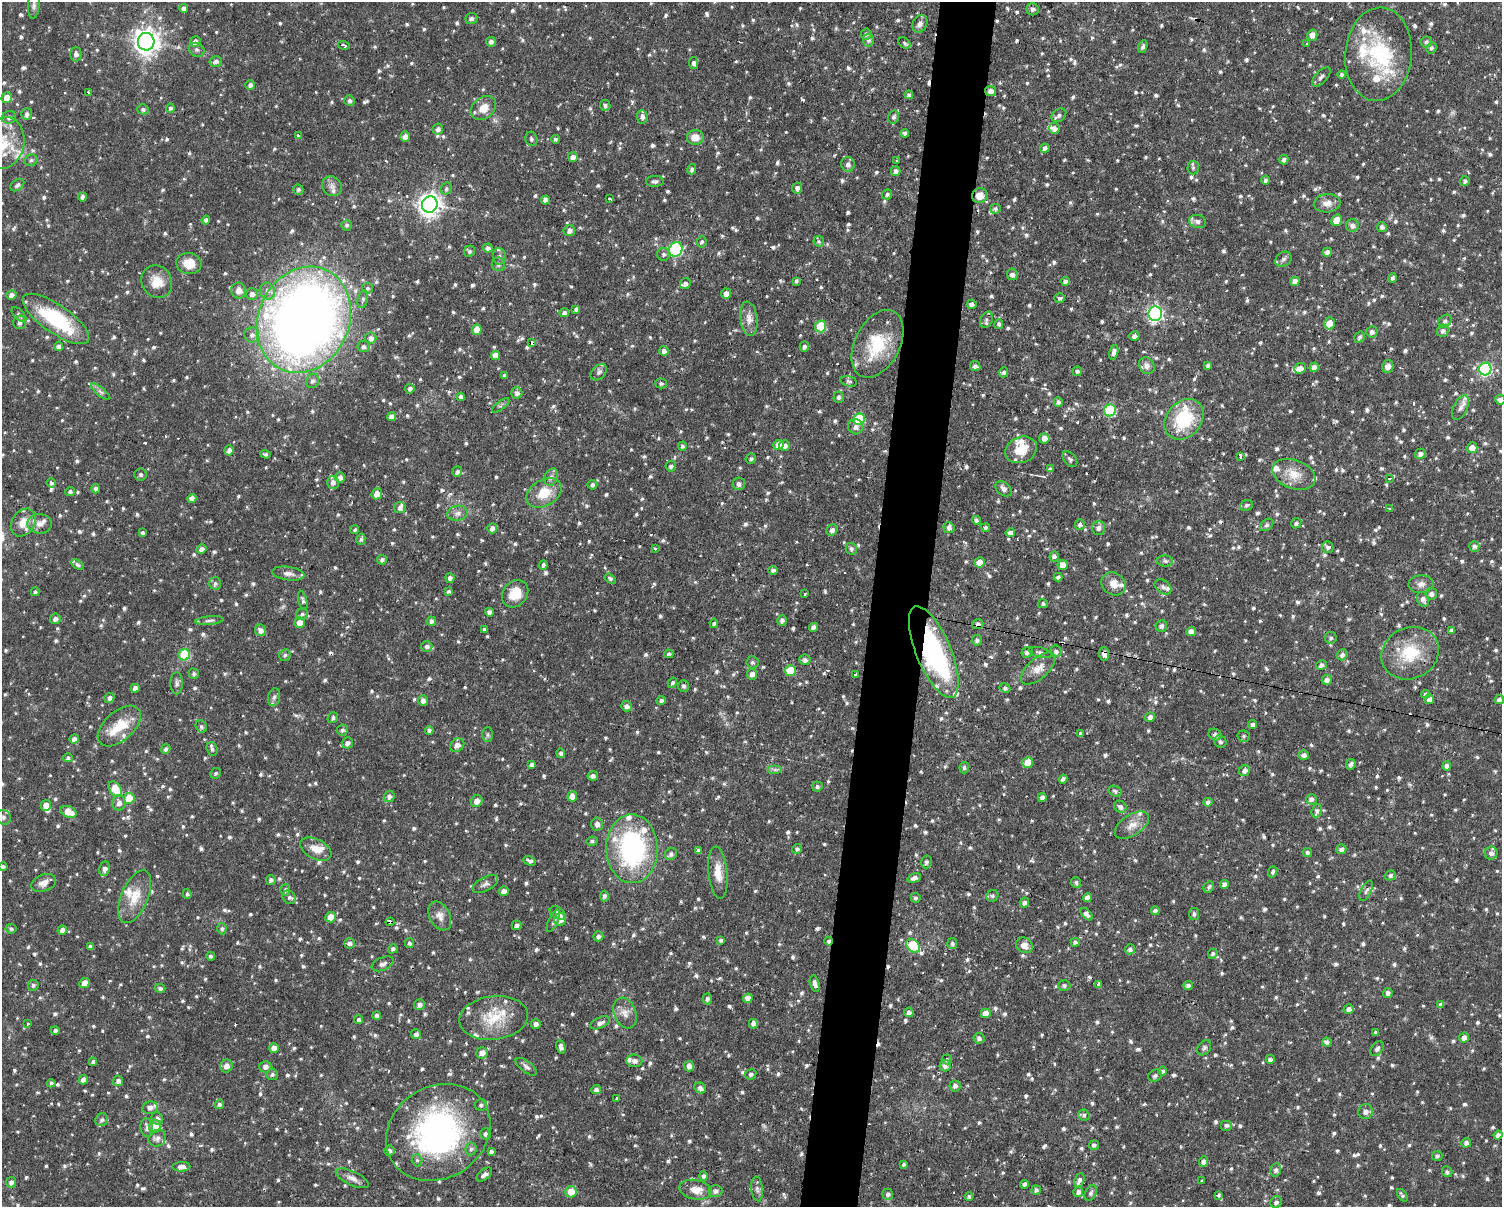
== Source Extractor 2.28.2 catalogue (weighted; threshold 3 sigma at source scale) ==
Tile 5 of 3 x 4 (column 2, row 2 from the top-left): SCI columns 1640-3139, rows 2594-3798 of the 4978 x 5004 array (HDU 1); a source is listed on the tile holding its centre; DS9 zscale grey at full resolution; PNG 1504 x 1209 px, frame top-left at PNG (2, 2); each listed source drawn as its Kron ellipse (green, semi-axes under 4 px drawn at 4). Shown black and unused: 4% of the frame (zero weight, under 2 of 3 exposures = <1% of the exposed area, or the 3 px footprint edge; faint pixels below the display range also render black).
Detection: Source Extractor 2.28.2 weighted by HDU 2 'WHT'; one run over the whole footprint, this tile lists its part. Background 0.0511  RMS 0.0061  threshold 0.0273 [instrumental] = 3 sigma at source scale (4.5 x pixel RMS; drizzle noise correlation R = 1.50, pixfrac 1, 0.05/0.05 arcsec/px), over >= 5 px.
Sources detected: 1537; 1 inside a brighter object's white glare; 17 cosmic-ray / hot-pixel residue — neither listed nor drawn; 63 inside a brighter listed object's ellipse — not listed separately; of the other 1456, all 500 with FLUX_AUTO >= 1.3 (the completeness limit of this list) listed and drawn (956 fainter detections not listed), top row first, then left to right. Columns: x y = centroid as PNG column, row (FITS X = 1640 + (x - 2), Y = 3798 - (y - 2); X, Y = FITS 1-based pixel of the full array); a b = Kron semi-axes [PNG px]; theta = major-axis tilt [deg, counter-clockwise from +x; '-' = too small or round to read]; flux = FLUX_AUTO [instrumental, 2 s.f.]
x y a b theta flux
34 5 14 5 86 2.3
183 8 4 4 - 2.3
1033 9 6 6 - 1.8
471 18 6 5 - 1.5
920 24 9 7 64 2.8
866 34 5 5 - 1.7
1312 35 5 5 - 4.3
868 40 6 5 - 2.1
146 42 9 8 - 540
195 42 5 5 - 2.8
491 42 5 5 - 2.2
1426 42 6 5 - 1.6
904 43 7 5 -42 1.5
1307 44 3 3 - 1.4
344 45 6 3 -16 4.5
1143 47 6 4 69 1.4
1431 48 6 5 - 1.4
197 50 8 6 -31 1.6
76 54 7 5 89 2.3
1378 54 47 33 85 50
216 61 6 5 - 2.2
694 63 6 4 -78 2
1341 74 4 4 - 1.8
1321 77 12 6 47 2.2
250 85 5 4 - 2.3
991 91 5 5 - 3.2
89 92 3 3 - 1.8
909 95 4 4 - 1.7
7 98 5 5 - 7.3
349 101 5 5 - 1.7
605 105 5 5 - 1.7
170 108 4 4 - 1.9
483 108 14 10 37 7.6
143 109 5 5 - 1.6
27 114 6 5 - 1.8
1059 115 8 6 39 2.2
9 117 7 6 - 2
642 117 7 5 -85 2
894 117 6 5 - 1.7
1054 128 5 5 - 2.9
438 129 5 5 - 2.4
905 133 4 4 - 1.7
298 136 4 3 - 1.4
405 136 5 5 - 3
695 137 8 7 - 7
531 139 7 6 - 1.5
555 139 4 4 - 1.4
3 143 26 21 74 18
1045 148 5 4 - 2.4
573 157 5 5 - 3.2
1284 159 5 4 - 1.9
31 160 7 5 26 1.5
897 160 3 3 - 2.1
848 164 7 6 - 2.8
1193 168 7 5 87 1.6
692 169 5 4 - 1.8
896 171 5 4 - 2.6
1265 180 4 4 - 1.7
655 181 9 5 2 1.5
1465 181 5 4 - 1.5
17 185 8 5 36 2.1
332 186 10 9 - 3.2
797 188 5 5 - 2.4
446 189 6 5 - 1.4
298 190 5 5 - 1.5
887 194 5 5 - 1.4
980 196 8 7 - 7.1
82 197 4 4 - 2.6
609 199 4 3 - 21
545 200 4 4 - 3.9
1327 203 13 9 4 5
430 205 8 7 - 430
995 209 5 4 - 1.3
206 220 4 4 - 2
1337 220 6 5 - 6.9
1198 221 8 6 -13 2.3
347 225 5 5 - 1.3
1352 225 6 6 - 2.9
1382 227 5 5 - 1.9
569 231 6 5 - 2.5
819 241 5 5 - 1.4
701 242 6 5 - 1.5
488 248 4 4 - 2.1
676 250 7 6 - 73
469 251 6 5 - 1.4
1327 252 4 4 - 2.8
663 254 6 6 - 1.7
499 256 8 6 -83 1.7
1283 259 9 7 36 2
189 263 13 10 -9 9.6
498 264 7 6 - 1.8
1012 274 6 5 - 2.6
1392 278 4 4 - 1.4
796 281 4 3 - 1.3
1066 281 4 4 - 2.2
1295 281 5 4 - 4.2
157 282 17 15 -58 9.3
685 284 6 5 - 1.9
367 288 5 5 - 1.3
239 291 8 7 - 4.1
267 291 8 7 - 2.9
252 294 6 5 - 2.6
726 294 5 5 - 3.6
11 295 5 4 - 3.3
1060 298 5 5 - 1.4
363 299 9 5 78 1.5
972 304 5 5 - 2.2
576 309 4 3 - 1.5
564 313 5 4 - 1.6
1155 314 7 6 - 150
19 315 9 5 -47 1.5
56 319 39 14 -35 49
749 319 17 8 -82 5.6
304 320 55 45 66 690
986 320 8 6 65 1.9
1445 321 7 5 43 2.1
19 322 7 6 - 2.6
1329 323 6 5 - 8.4
999 324 5 4 - 1.6
821 326 6 5 - 32
477 330 5 5 - 7.1
1443 331 6 5 - 2.1
1372 332 5 5 - 2.2
252 335 7 7 - 2.4
1134 336 5 5 - 2.3
1359 337 6 5 - 1.5
371 338 6 5 - 2.8
532 343 4 3 - 4
877 344 36 22 63 29
59 346 4 4 - 2.3
804 346 5 4 - 1.6
363 347 6 5 - 2
664 351 5 4 - 2.4
1114 352 7 4 76 3
495 355 5 4 - 5.8
1208 365 4 3 - 1.5
975 366 5 5 - 1.9
1147 366 9 7 -57 2.8
1314 367 5 4 - 3.3
1388 367 6 5 - 3.3
1300 368 6 5 - 4.1
1485 369 6 6 - 91
1077 371 4 4 - 1.7
599 372 9 6 46 2.3
1004 372 5 4 - 1.5
504 375 4 3 - 1.3
312 381 7 6 - 2.2
849 381 8 5 -16 1.3
661 383 5 5 - 1.3
410 389 5 4 - 1.7
101 392 12 4 -40 2
517 393 5 5 - 2.5
461 397 4 4 - 1.8
838 397 5 5 - 1.6
1500 400 5 4 - 3.1
1058 402 5 4 - 1.8
501 405 10 4 36 1.3
1460 408 13 7 64 3.2
1110 410 6 6 - 52
391 417 4 4 - 2.8
859 419 6 5 - 33
1184 419 22 17 49 34
855 427 8 7 - 2.8
1044 438 5 5 - 5.5
778 445 5 5 - 7.9
682 446 4 4 - 1.4
785 446 5 5 - 2.7
1472 448 5 5 - 5.6
229 450 5 5 - 2.8
1021 450 16 13 21 11
265 454 5 3 - 1.3
1420 454 5 5 - 2.3
1240 456 3 3 - 9
751 459 5 5 - 1.4
1070 459 9 6 -50 1.5
671 466 5 5 - 1.6
1050 469 4 4 - 1.5
457 472 5 5 - 1.7
1294 474 22 14 -20 11
141 475 6 6 - 1.3
551 477 9 6 70 2.5
340 478 5 4 - 2.7
1390 478 3 3 - 2.2
333 482 6 5 - 3.2
51 483 5 4 - 1.6
739 484 6 6 - 2.4
592 485 5 5 - 1.4
96 489 4 4 - 2.4
1004 489 9 6 -42 2.5
70 492 5 4 - 1.6
544 493 19 13 31 15
377 494 5 5 - 5.1
192 498 5 4 - 3.6
1247 505 6 5 - 1.4
400 508 6 5 - 2.3
1390 509 4 3 - 2.3
458 513 10 7 10 3
976 520 4 4 - 1.6
23 522 15 11 57 8
1296 523 5 5 - 1.4
40 524 12 9 -4 4.3
1080 525 5 5 - 2
1267 525 7 5 40 1.4
492 528 5 5 - 3.1
949 528 5 5 - 2.6
985 528 4 4 - 1.8
1098 528 7 6 - 2.5
355 530 5 4 - 1.4
832 530 6 5 - 2.5
142 533 4 4 - 1.5
1010 533 5 4 - 2.6
361 539 5 3 - 1.3
1474 546 5 5 - 1.8
1328 547 6 5 - 1.7
655 548 3 3 - 1.3
201 549 5 4 - 2.7
851 549 6 5 - 1.7
1054 557 5 4 - 2.9
382 560 5 5 - 1.6
1165 561 8 5 -2 1.6
979 562 5 5 - 5.8
78 565 7 4 -30 1.4
543 565 5 4 - 1.7
1063 565 5 5 - 5.3
773 570 4 4 - 2
288 574 16 6 -8 3.5
1058 577 4 4 - 1.7
450 578 5 4 - 2.4
610 579 6 4 -32 1.4
215 583 6 6 - 1.6
1114 584 13 10 -36 5.8
1421 584 12 9 2 3.7
1163 587 9 6 -37 2
449 591 4 4 - 1.6
35 592 4 4 - 1.4
805 593 3 3 - 1.7
515 594 15 12 52 11
1431 594 6 6 - 2.4
1423 599 8 6 -67 2.8
303 600 10 4 -76 1.5
1043 604 5 4 - 1.4
489 612 4 4 - 2.7
302 614 6 5 - 1.4
55 619 5 5 - 2.6
210 620 14 4 5 1.8
782 620 5 4 - 2.1
431 621 4 4 - 2
300 623 5 5 - 5.7
714 623 4 4 - 1.4
978 624 5 5 - 2.3
1161 626 6 5 - 2.1
813 627 5 4 - 2.8
484 629 4 4 - 1.3
260 630 6 5 - 2.7
1451 630 4 4 - 1.5
1191 631 5 4 - 4.6
1331 638 6 5 - 1.4
977 640 5 5 - 1.8
427 646 5 5 - 1.9
1056 651 6 5 - 1.9
934 652 49 17 -67 120
1027 652 5 5 - 1.9
1040 652 11 5 -15 1.8
1410 653 29 25 26 27
669 654 4 4 - 1.7
1104 654 7 5 -85 3.1
184 655 6 5 - 24
285 655 6 5 - 1.3
1342 655 5 5 - 2.3
805 660 5 5 - 2.2
752 662 6 6 - 1.6
1321 665 5 5 - 2
1038 669 21 10 42 6.6
790 671 5 5 - 18
194 674 5 5 - 1.3
752 674 5 5 - 3
856 675 3 3 - 5.9
1327 680 5 5 - 3.1
177 683 11 6 -90 2
672 683 5 4 - 1.4
683 686 6 5 - 1.7
135 688 4 4 - 2.9
1005 688 5 4 - 1.3
1426 694 4 4 - 1.7
274 697 9 6 78 1.8
109 698 5 5 - 2.2
1429 699 5 4 - 3.8
423 700 5 5 - 2.5
1499 700 5 4 - 2
661 701 4 4 - 1.6
626 706 6 5 - 2.2
1150 717 5 5 - 2.1
333 718 6 5 - 1.6
1252 724 4 4 - 1.9
119 726 26 14 42 15
201 726 6 5 - 1.5
342 730 5 5 - 1.5
429 730 4 4 - 1.6
1080 733 3 3 - 1.9
488 735 7 5 90 1.3
1215 735 7 5 -26 1.8
1244 736 6 5 - 1.4
74 739 5 4 - 2.7
1220 742 6 6 - 1.5
347 743 5 5 - 2.6
457 745 7 6 - 3.7
166 749 5 4 - 1.6
212 749 7 5 -72 1.9
561 753 4 4 - 1.8
1304 755 5 5 - 2.5
68 758 5 4 - 1.4
1028 762 5 5 - 8.7
1351 764 5 4 - 2
532 765 4 4 - 2.1
1447 766 4 4 - 2.5
964 768 6 4 76 1.5
775 770 7 4 0 1.5
1244 771 6 5 - 2.4
215 773 5 5 - 1.3
593 776 5 4 - 2.1
1063 779 4 4 - 2
817 786 5 5 - 1.4
115 789 9 5 -55 16
1115 791 7 5 -31 1.3
389 796 6 5 - 2.6
572 796 5 5 - 5.9
1042 797 4 4 - 2.5
129 798 5 5 - 16
1312 799 5 5 - 1.8
477 801 6 5 - 4.5
1208 802 4 4 - 2.2
119 803 8 6 -90 3.2
46 805 5 5 - 5.8
1120 807 6 5 - 2.3
1317 811 7 5 71 1.9
68 812 8 5 -21 9.4
3 817 8 7 - 1.8
597 824 7 5 87 2.7
1132 825 19 10 33 6.3
592 841 5 4 - 1.4
316 849 17 9 -27 7
632 849 34 25 -89 99
797 849 5 5 - 1.6
1341 849 5 4 - 2.4
698 850 4 4 - 1.4
1307 852 5 4 - 1.5
1491 853 6 6 - 2.2
671 854 6 5 - 2.1
530 861 7 4 -24 2.1
926 862 6 5 - 1.6
3 866 4 4 - 1.5
105 869 7 5 79 3
1273 872 6 4 68 1.4
718 873 26 9 -84 9.4
1390 875 5 5 - 1.4
914 878 7 4 18 2.5
271 880 5 4 - 1.6
1076 882 5 5 - 1.4
44 883 13 8 22 4.5
485 884 14 7 28 2.6
1224 885 4 4 - 3.6
1209 887 6 5 - 1.5
285 890 6 5 - 1.7
504 891 5 4 - 3.4
1366 891 11 5 63 1.9
187 894 5 4 - 1.5
604 896 5 4 - 1.8
992 896 6 5 - 1.5
135 897 28 13 67 13
289 897 7 6 - 2.1
1088 897 5 4 - 3.8
916 898 5 4 - 1.4
1024 903 5 4 - 2.1
1155 911 4 4 - 2.2
558 913 9 5 -33 2.5
1087 914 7 4 -47 2.4
1194 914 6 5 - 1.6
440 916 15 10 -62 4.8
331 917 5 5 - 7.5
560 920 6 6 - 5.4
553 921 12 5 65 1.8
390 922 4 3 - 16
516 925 5 4 - 1.7
11 929 5 5 - 1.5
222 929 6 4 86 1.4
62 930 5 4 - 3.4
598 936 5 5 - 1.9
721 940 4 4 - 1.4
829 941 4 4 - 1.5
1075 942 4 4 - 1.6
349 943 5 5 - 2.1
409 943 5 4 - 1.5
952 943 5 5 - 1.4
1024 945 9 7 -37 4.7
913 946 8 6 -44 38
90 947 4 4 - 2.1
393 949 5 4 - 1.6
1130 949 5 5 - 1.7
1213 954 5 4 - 1.4
211 956 4 4 - 1.6
383 964 11 6 22 3.1
84 983 6 4 42 5.2
815 984 8 4 -77 2.3
1099 984 4 3 - 7.4
33 985 5 5 - 1.6
1064 986 6 5 - 1.4
1188 986 4 4 - 2.1
160 988 5 4 - 1.6
1388 993 5 5 - 2
748 998 5 4 - 4.6
707 999 5 4 - 1.7
419 1005 5 5 - 2.5
1441 1005 4 4 - 2.5
1349 1009 5 4 - 2.5
909 1012 5 4 - 2.7
625 1013 16 11 -68 5.5
986 1013 5 5 - 4.6
377 1015 4 4 - 1.8
494 1018 34 22 7 23
359 1020 4 4 - 1.5
600 1023 10 5 25 3
28 1024 3 3 - 1.7
536 1024 5 5 - 2.6
753 1024 5 4 - 2.4
55 1030 4 4 - 1.8
1375 1033 3 3 - 1.4
416 1034 5 5 - 2.3
979 1038 5 5 - 2
1464 1038 5 5 - 3.6
1327 1042 5 4 - 1.9
561 1047 7 4 -81 2.4
274 1048 5 5 - 4.4
1204 1048 8 6 51 1.6
1377 1049 8 5 53 2
482 1053 6 6 - 4
1270 1059 4 4 - 2
947 1060 5 5 - 1.3
634 1061 8 6 -5 2.5
93 1062 4 4 - 1.8
226 1066 6 6 - 3.8
689 1066 5 5 - 3.2
945 1066 6 5 - 2.8
265 1067 6 6 - 3.2
526 1067 13 5 -37 2
1162 1071 4 4 - 1.6
272 1074 6 5 - 1.4
751 1074 6 5 - 1.6
1155 1076 7 5 31 1.6
83 1080 5 4 - 4.2
118 1081 5 5 - 2.3
51 1083 4 4 - 1.5
955 1086 5 5 - 2.1
700 1088 6 5 - 2.7
596 1089 5 4 - 2.2
617 1099 3 3 - 1.6
219 1104 5 4 - 1.7
481 1105 6 5 - 1.4
150 1108 8 6 10 2.3
1365 1112 7 7 - 3.6
1084 1115 6 5 - 1.4
157 1118 7 5 -61 1.8
102 1120 7 6 - 1.9
1227 1125 6 5 - 1.6
155 1126 6 6 - 8
147 1128 9 6 -81 2.8
438 1132 54 46 32 150
485 1134 5 5 - 2
1498 1135 4 4 - 2.5
157 1138 9 8 - 3.2
1466 1143 5 5 - 2.7
1094 1145 5 5 - 1.7
471 1149 6 5 - 1.6
389 1151 5 5 - 1.9
491 1152 4 4 - 1.9
1437 1156 5 5 - 1.6
417 1160 6 5 - 1.3
1203 1161 5 4 - 2.1
904 1164 4 3 - 1.3
181 1167 9 5 2 3.2
1276 1170 6 5 - 1.9
1447 1172 5 5 - 1.5
484 1174 9 5 40 2.4
703 1176 5 4 - 1.7
352 1178 18 7 -25 3.9
1079 1180 7 4 69 2.3
1202 1181 3 3 - 1.3
11 1182 5 5 - 2.5
1024 1184 4 4 - 1.8
757 1189 12 6 -85 2.2
695 1190 16 9 -11 7.9
1036 1190 5 4 - 1.4
716 1191 7 6 - 1.8
571 1192 6 5 - 10
1078 1192 5 5 - 2.1
1091 1193 8 5 62 1.8
888 1194 5 5 - 2
1218 1195 3 3 - 4.4
1402 1195 7 3 -54 1.4
969 1197 4 4 - 1.5
1276 1202 6 5 - 1.9
Overlapping masked pixels (flux is a lower limit): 9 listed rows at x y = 991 91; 980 196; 304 320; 532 343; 978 624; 934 652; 1104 654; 390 922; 829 941
Isophote crosses this tile's border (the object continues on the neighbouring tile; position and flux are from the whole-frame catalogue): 6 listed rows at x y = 34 5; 3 143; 56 319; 1500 400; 3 866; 438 1132